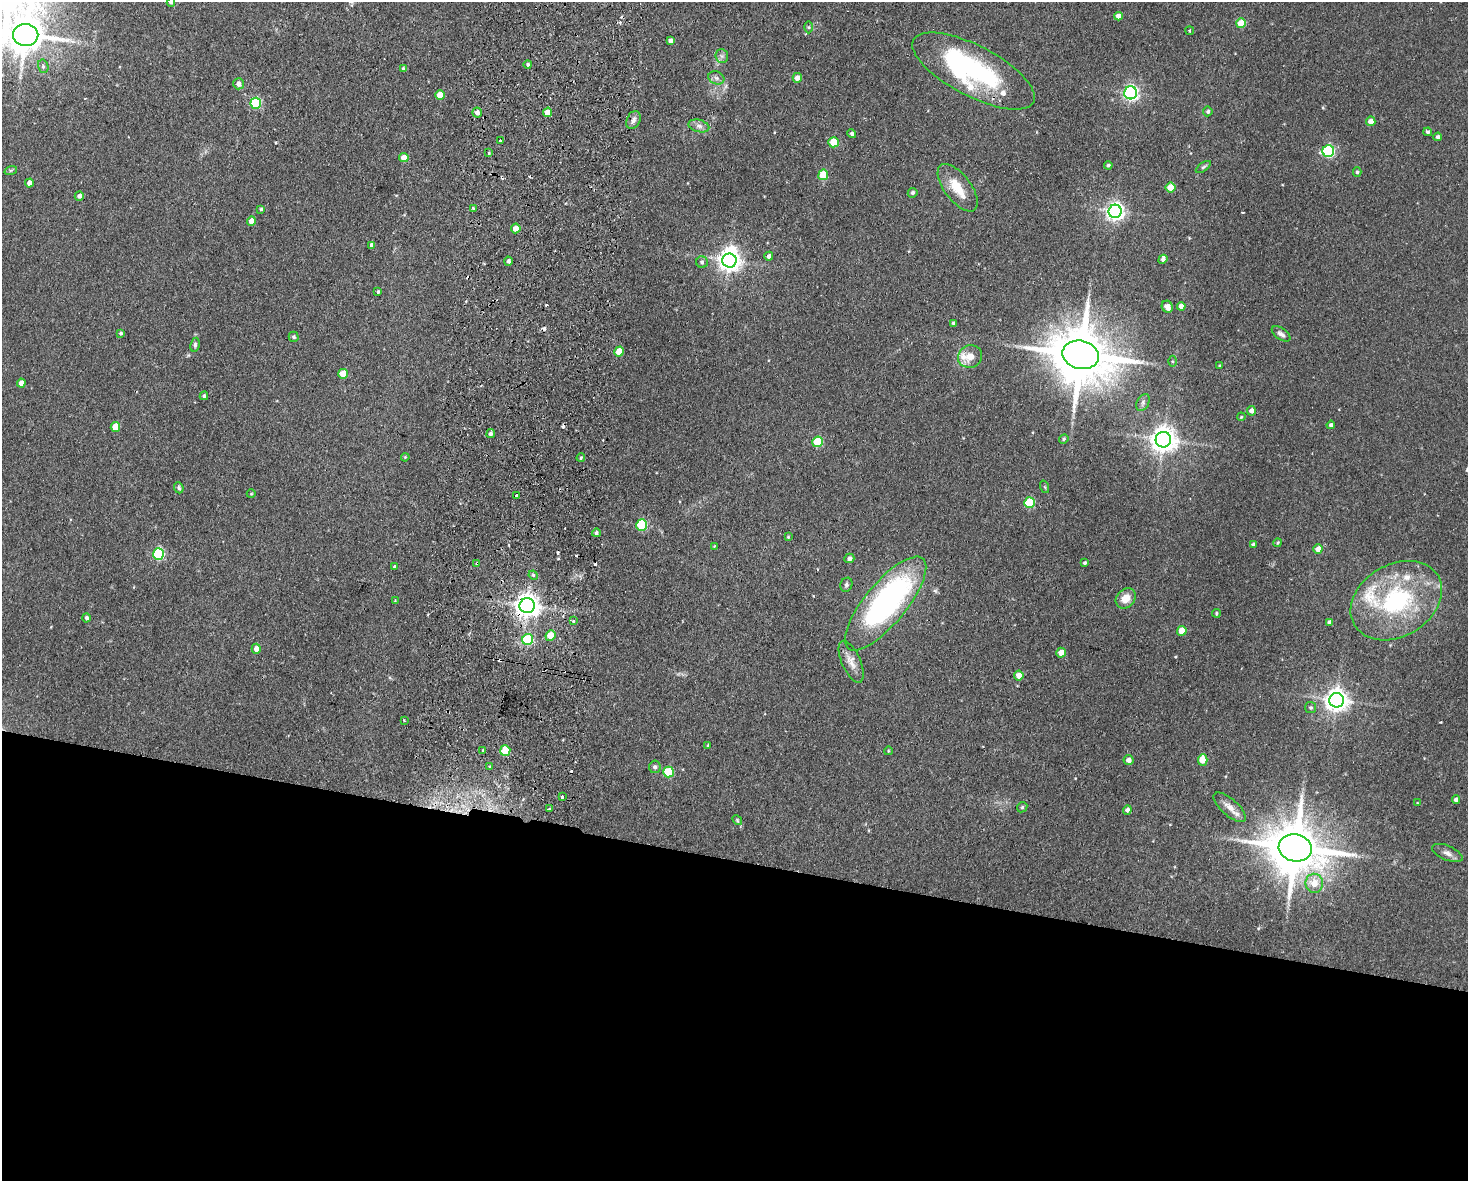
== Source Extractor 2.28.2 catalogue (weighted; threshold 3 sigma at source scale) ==
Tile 11 of 3 x 4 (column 2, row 4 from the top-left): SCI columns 1750-3215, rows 11-1189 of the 4852 x 4736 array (HDU 1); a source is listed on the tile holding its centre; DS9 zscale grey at full resolution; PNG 1470 x 1183 px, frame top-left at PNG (2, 2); each listed source drawn as its Kron ellipse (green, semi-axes under 4 px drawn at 4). Shown black and unused: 27% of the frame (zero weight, under 2 of 3 exposures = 3% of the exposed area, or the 3 px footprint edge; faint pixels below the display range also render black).
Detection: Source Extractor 2.28.2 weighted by HDU 2 'WHT'; one run over the whole footprint, this tile lists its part. Background 0.143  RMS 0.0074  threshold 0.0332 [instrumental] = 3 sigma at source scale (4.5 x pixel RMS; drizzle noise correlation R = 1.50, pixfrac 1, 0.05/0.05 arcsec/px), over >= 5 px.
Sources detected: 161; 3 inside a brighter object's white glare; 14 cosmic-ray / hot-pixel residue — neither listed nor drawn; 6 inside a brighter listed object's ellipse — not listed separately; the other 138 listed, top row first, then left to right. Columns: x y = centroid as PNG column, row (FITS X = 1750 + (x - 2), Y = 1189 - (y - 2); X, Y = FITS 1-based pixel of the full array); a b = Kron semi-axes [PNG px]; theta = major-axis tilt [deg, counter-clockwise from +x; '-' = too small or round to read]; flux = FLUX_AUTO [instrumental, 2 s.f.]
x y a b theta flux
171 2 4 4 - 1.3
1118 16 4 4 - 4.1
1241 23 5 4 - 18
809 27 6 4 -90 0.9
1190 31 4 2 - 0.65
26 35 13 11 -8 1900
670 41 4 4 - 3
722 56 7 6 - 2
528 64 4 4 - 1.2
43 66 7 5 -76 1.5
404 69 4 4 - 1.5
974 71 68 25 -27 98
716 78 8 6 -22 2.4
797 78 5 4 - 4.5
238 84 5 5 - 3.3
1131 93 6 6 - 170
440 95 5 4 - 11
256 103 5 5 - 57
1208 111 5 4 - 1.4
477 112 5 5 - 3.1
548 112 5 4 - 7.9
633 120 9 6 65 3
1371 121 5 4 - 5.5
699 126 10 6 -16 3
1428 132 4 3 - 1.3
852 133 4 4 - 1.7
1438 137 4 4 - 1.9
500 141 3 3 - 1.7
833 142 5 5 - 17
1328 151 6 5 - 97
489 153 4 3 - 0.95
404 158 5 4 - 6.8
1108 165 4 4 - 1.2
1203 167 9 4 35 1.3
11 170 6 4 18 1.1
1357 172 4 4 - 1.1
823 175 5 5 - 25
29 183 4 4 - 4.6
1170 187 5 5 - 14
958 188 28 13 -53 17
913 193 5 4 - 1.6
79 196 5 4 - 2.7
473 208 4 3 - 0.68
261 209 3 3 - 0.99
1115 211 6 6 - 320
251 221 5 4 - 6.6
516 228 5 4 - 6.4
372 245 4 4 - 3.1
769 256 4 4 - 2.6
1163 259 5 4 - 2.4
508 261 4 4 - 1.9
729 261 7 7 - 520
702 262 6 5 - 1.6
378 292 3 3 - 1.1
1181 306 4 4 - 4.1
1167 307 6 5 - 4.5
953 323 4 3 - 1.1
121 333 4 3 - 1.1
1281 334 10 5 -35 2.6
294 337 5 5 - 1.6
195 345 7 4 81 1.3
619 351 5 4 - 13
1081 355 18 14 -13 5400
970 357 12 11 - 8.5
1172 361 5 3 - 0.92
1220 366 3 3 - 0.88
343 374 5 5 - 16
21 383 4 4 - 4.3
204 396 4 3 - 1.4
1143 402 9 6 65 2.1
1251 411 5 4 - 3
1241 417 4 3 - 0.7
1331 425 4 4 - 1.8
115 427 5 4 - 12
491 434 4 4 - 1.7
1064 439 5 4 - 1
1163 440 8 7 - 740
818 442 5 5 - 33
405 457 4 3 - 0.69
581 458 4 3 - 0.93
1045 487 6 4 -71 0.89
179 488 6 4 -66 1.4
251 494 4 3 - 0.52
516 496 3 3 - 1.5
1029 503 5 5 - 37
642 525 6 5 - 56
596 533 4 4 - 1.5
788 537 4 4 - 0.65
1278 543 4 3 - 0.76
1253 544 4 4 - 1.3
714 546 4 4 - 0.57
1318 549 5 4 - 7.1
159 554 6 5 - 79
849 558 5 4 - 2.3
477 563 3 3 - 1.8
1085 563 3 3 - 1.2
395 567 4 4 - 1.3
533 575 5 4 - 0.91
846 585 7 6 - 1.7
1126 598 11 9 47 8.5
395 601 4 4 - 0.59
1396 601 49 36 31 91
886 603 58 20 50 190
527 606 7 7 - 630
1216 613 4 3 - 1
86 618 4 4 - 1.9
573 621 3 3 - 2.7
1330 622 4 4 - 3.1
1182 631 5 4 - 13
550 635 5 5 - 11
528 640 5 5 - 51
256 649 5 4 - 5.3
1061 653 5 4 - 6.2
851 662 22 9 -66 7.2
1019 676 5 4 - 6.8
1337 700 7 7 - 560
1310 708 5 5 - 1.3
404 720 3 2 - 0.57
708 746 4 3 - 0.78
482 750 4 3 - 1.1
505 751 5 5 - 22
888 751 4 3 - 0.56
1129 760 5 5 - 4.6
1203 760 6 5 - 14
490 766 3 3 - 1.4
655 767 6 5 - 1.7
669 772 5 5 - 34
562 797 3 3 - 1.4
1456 800 4 4 - 2.7
1417 803 4 2 - 0.46
1022 807 5 4 - 1.1
1230 807 20 8 -41 6.8
549 809 3 3 - 1.2
1127 810 5 4 - 2.6
737 820 5 4 - 0.92
1295 848 16 13 -12 4400
1447 853 16 7 -23 4
1314 883 9 9 - 10
Overlapping masked pixels (flux is a lower limit): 2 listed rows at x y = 477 563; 527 606
Isophote crosses this tile's border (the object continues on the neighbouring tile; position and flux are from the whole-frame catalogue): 2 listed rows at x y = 171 2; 26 35